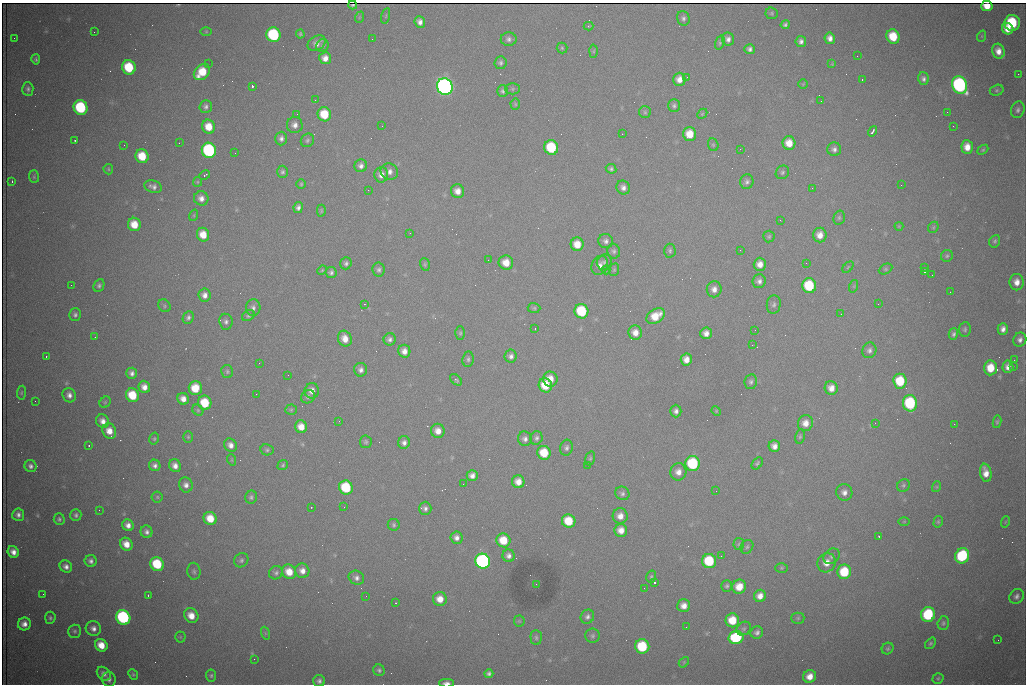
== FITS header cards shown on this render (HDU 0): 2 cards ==
NAXIS1  =                 1024 /fastest changing axis
NAXIS2  =                  682 /next to fastest changing axis

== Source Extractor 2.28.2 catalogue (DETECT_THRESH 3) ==
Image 1024 x 682 px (HDU 0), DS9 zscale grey, 1 PNG px = 1 image px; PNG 1028 x 686 px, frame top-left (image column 1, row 682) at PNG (2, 3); each listed source drawn as its Kron ellipse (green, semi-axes under 4 px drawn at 4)
Background 2680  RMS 32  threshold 96.5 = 3 sigma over >= 5 px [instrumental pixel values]
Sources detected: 353; all 353 listed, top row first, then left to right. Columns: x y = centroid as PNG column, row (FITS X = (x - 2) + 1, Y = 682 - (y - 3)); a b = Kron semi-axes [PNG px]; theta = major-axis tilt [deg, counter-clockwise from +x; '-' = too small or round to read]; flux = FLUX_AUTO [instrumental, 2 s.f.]
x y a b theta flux
353 5 4 2 - 3.2e+03
987 6 6 5 - 3.3e+04
772 13 6 5 - 3.7e+03
386 16 8 3 77 2.8e+03
360 17 6 3 70 2.3e+03
683 18 7 6 - 6.2e+03
420 22 6 5 - 1.1e+04
1012 23 8 8 - 1.4e+05
785 25 4 4 - 5.2e+03
588 26 5 4 - 2.4e+03
1008 29 6 5 - 2.6e+04
94 32 2 2 - 1.3e+03
206 32 5 3 - 2.2e+03
300 34 4 3 - 3.3e+03
273 35 7 7 - 2.3e+05
982 36 6 3 72 2.2e+03
893 37 7 6 - 6.3e+04
14 38 2 2 - 1.3e+03
830 38 6 5 - 1.2e+04
372 39 2 2 - 1.2e+03
509 39 8 7 - 7.9e+03
728 39 6 6 - 9.0e+03
801 41 5 5 - 8.0e+03
317 43 10 7 32 1.4e+04
720 43 7 4 73 3.9e+03
322 45 6 6 - 4.8e+03
562 48 5 5 - 3.4e+03
750 49 5 5 - 7.3e+03
594 51 6 4 88 3.2e+03
998 51 7 6 - 2.0e+04
857 56 2 2 - 2.0e+03
325 58 6 6 - 1.7e+04
36 59 5 4 - 3.7e+03
500 63 6 6 - 5.8e+03
208 64 2 2 - 2.8e+03
832 64 4 4 - 2.4e+03
129 67 7 6 - 9.3e+04
202 72 9 6 45 5.8e+04
1018 74 2 2 - 1.5e+04
687 77 2 2 - 1.1e+03
679 79 6 6 - 1.7e+04
862 79 3 2 - 5.8e+03
923 79 6 5 - 6.8e+03
803 84 4 4 - 2.2e+03
960 85 9 7 -64 5.6e+05
252 86 3 3 - 9.3e+04
445 87 8 7 - 1.2e+06
28 89 7 5 -87 6.3e+03
512 89 7 5 0 4.0e+03
997 90 7 5 16 3.9e+03
503 91 6 5 - 5.3e+03
315 100 2 2 - 1.1e+03
821 101 2 2 - 1.5e+03
515 104 5 5 - 3.0e+03
206 106 6 6 - 6.7e+03
674 106 6 6 - 5.6e+03
81 107 7 7 - 1.8e+05
1018 110 8 6 73 7.3e+03
645 112 6 6 - 4.2e+03
947 112 2 2 - 3.3e+03
297 114 3 2 - 2.5e+03
324 114 7 6 - 6.5e+04
702 114 6 4 44 2.9e+03
295 125 8 8 - 1.2e+04
382 126 2 2 - 2.0e+03
953 126 2 2 - 1.0e+03
209 127 7 6 - 3.7e+04
872 131 5 3 - 7.3e+03
622 134 2 2 - 2.8e+03
690 134 7 6 - 3.8e+04
281 139 7 6 - 8.3e+03
75 140 3 2 - 1.9e+03
307 140 7 6 - 4.7e+03
179 143 2 2 - 4.0e+03
789 143 7 6 - 3.0e+04
124 145 2 2 - 1.7e+03
713 145 6 5 - 3.3e+03
551 147 7 7 - 1.3e+05
967 147 7 6 - 2.4e+04
740 149 3 2 - 2.8e+03
834 149 7 7 - 8.3e+03
209 150 7 7 - 3.5e+05
983 150 6 4 39 2.9e+03
235 153 2 2 - 1.4e+03
142 156 7 6 - 5.7e+04
361 166 6 6 - 8.9e+03
108 169 5 4 - 2.8e+03
611 169 5 4 - 4.5e+03
389 171 9 8 - 1.3e+04
282 172 6 5 - 5.3e+03
782 172 7 6 - 4.8e+03
205 175 5 3 - 2.5e+03
381 175 7 7 - 1.5e+04
34 177 6 5 - 3.6e+03
12 181 3 2 - 1.7e+03
197 182 5 4 - 2.4e+03
747 182 7 6 - 6.9e+03
301 184 5 4 - 2.9e+03
901 185 3 2 - 1.7e+03
153 187 9 6 -17 9.2e+03
623 188 7 6 - 1.0e+04
812 188 3 2 - 3.2e+03
368 190 2 2 - 8.7e+03
457 191 7 6 - 1.8e+04
201 198 7 7 - 1.4e+04
298 208 5 4 - 7.4e+03
321 211 6 4 -90 2.8e+03
194 215 6 4 72 2.4e+03
839 218 7 5 75 4.4e+03
780 220 3 2 - 2.4e+03
134 224 7 6 - 3.8e+04
899 226 4 4 - 2.2e+03
933 227 6 5 - 3.1e+03
410 233 2 2 - 9.8e+02
203 235 7 6 - 3.5e+04
820 235 7 6 - 2.0e+04
769 236 6 5 - 3.7e+03
606 241 7 7 - 8.4e+03
995 241 6 5 - 4.2e+03
577 244 7 6 - 3.1e+04
740 250 2 2 - 1.1e+03
614 251 7 6 - 5.9e+03
670 251 7 6 - 4.6e+03
947 256 6 6 - 4.0e+03
488 260 2 2 - 1.9e+03
604 262 8 7 - 7.1e+03
346 263 6 5 - 6.2e+03
506 263 7 7 - 3.1e+04
806 263 2 2 - 1.2e+03
425 264 6 5 - 3.1e+03
760 264 6 6 - 1.8e+04
600 265 10 8 64 1.4e+04
848 267 7 4 46 3.1e+03
924 267 3 2 - 1.8e+03
886 269 7 5 26 3.9e+03
322 270 5 4 - 2.5e+03
379 270 7 6 - 6.6e+03
606 270 4 4 - 3.3e+03
614 270 6 5 - 3.2e+03
925 271 3 3 - 7.6e+03
331 272 5 5 - 6.3e+03
932 275 2 2 - 1.1e+03
759 281 7 6 - 9.3e+03
1017 282 8 7 - 1.9e+04
71 285 2 2 - 6.9e+03
99 285 6 5 - 5.5e+03
809 286 7 7 - 1.2e+05
854 286 6 4 72 2.8e+03
714 289 8 7 - 1.4e+04
950 292 2 2 - 1.0e+03
205 295 6 6 - 1.3e+04
364 304 3 2 - 1.3e+03
774 304 9 7 83 7.3e+03
878 304 2 2 - 1.2e+03
164 306 7 5 -49 4.2e+03
253 308 8 7 - 8.7e+03
534 308 6 5 - 3.9e+03
581 311 7 7 - 1.2e+05
841 314 3 2 - 2.6e+03
75 315 6 6 - 6.1e+03
248 316 7 5 33 4.4e+03
656 316 10 7 33 4.4e+04
188 318 6 5 - 6.5e+03
226 322 8 6 -84 7.6e+03
535 328 2 2 - 1.4e+03
965 329 7 6 - 4.6e+03
1003 329 6 5 - 1.1e+04
755 330 2 2 - 1.5e+03
460 333 6 4 89 3.5e+03
635 333 7 7 - 1.9e+04
706 333 6 5 - 1.4e+04
953 334 6 4 74 5.5e+03
95 337 2 2 - 1.0e+03
345 339 8 6 -67 2.2e+04
390 339 6 6 - 7.2e+03
1020 340 7 6 - 9.9e+03
752 345 2 2 - 4.3e+03
869 350 8 7 - 7.7e+03
404 351 6 6 - 1.5e+04
511 356 6 6 - 8.1e+03
46 357 3 2 - 1.9e+03
468 359 7 5 83 5.3e+03
686 359 6 5 - 1.8e+04
1014 360 2 2 - 2.5e+03
259 363 3 2 - 1.9e+03
1013 366 2 2 - 1.7e+04
1008 367 6 5 - 1.4e+04
990 368 7 6 - 4.7e+04
361 370 7 6 - 9.2e+03
227 372 7 6 - 4.4e+03
132 373 5 5 - 8.2e+03
288 375 2 2 - 1.5e+03
550 379 7 7 - 2.8e+04
456 380 7 4 -43 4.6e+03
900 381 7 6 - 7.7e+04
751 382 7 6 - 5.8e+03
545 385 7 6 - 5.1e+04
144 387 6 6 - 1.6e+04
195 388 7 6 - 5.1e+04
831 388 7 6 - 1.9e+04
312 391 7 7 - 1.7e+04
21 393 7 4 83 3.1e+03
256 394 3 2 - 1.7e+03
69 395 7 6 - 1.1e+04
132 395 7 6 - 6.7e+04
308 397 7 6 - 5.9e+03
183 399 6 5 - 1.6e+04
35 401 2 2 - 1.5e+03
105 402 6 5 - 2.9e+03
205 403 7 6 - 7.0e+04
910 403 8 7 - 1.9e+05
198 410 6 5 - 3.6e+03
291 410 5 5 - 3.6e+03
676 411 6 5 - 9.4e+03
716 411 5 4 - 2.3e+03
103 421 7 6 - 1.4e+04
339 421 3 3 - 1.8e+03
997 422 6 4 79 3.4e+03
805 423 8 7 - 2.1e+04
875 423 2 2 - 1.7e+03
954 424 2 2 - 9.6e+03
301 427 6 6 - 2.6e+04
109 431 8 6 -66 2.5e+04
438 431 7 7 - 2.0e+04
800 436 7 4 80 3.9e+03
188 437 6 5 - 3.1e+03
536 438 7 6 - 6.2e+03
154 439 6 4 76 3.3e+03
525 439 7 7 - 9.0e+03
366 442 6 6 - 4.5e+03
404 443 6 6 - 9.0e+03
89 445 3 2 - 1.9e+03
230 445 7 6 - 1.3e+04
774 446 6 5 - 1.3e+04
566 448 8 6 74 6.8e+03
267 450 7 5 -11 4.4e+03
544 453 7 6 - 5.9e+04
590 458 7 4 74 3.7e+03
232 460 6 3 -72 2.3e+03
757 463 7 4 51 4.0e+03
693 464 7 7 - 1.7e+05
155 465 6 5 - 8.6e+03
283 465 5 4 - 3.2e+03
587 465 2 2 - 5.5e+03
31 466 6 6 - 7.8e+03
175 466 6 5 - 1.5e+04
678 472 8 8 - 1.6e+04
986 473 9 5 -79 2.1e+04
472 475 5 5 - 1.1e+04
518 482 6 6 - 2.1e+04
463 484 2 2 - 1.4e+03
186 485 7 6 - 1.1e+04
904 485 7 6 - 4.9e+03
346 487 7 6 - 1.2e+05
936 487 5 3 - 2.1e+03
716 491 2 2 - 2.0e+03
844 492 8 8 - 1.2e+04
622 493 7 6 - 6.3e+03
157 497 5 5 - 3.3e+03
251 497 6 6 - 5.0e+03
311 507 3 2 - 2.6e+03
344 507 2 2 - 4.2e+03
425 508 7 6 - 8.2e+03
99 510 2 2 - 9.9e+02
18 515 6 6 - 9.0e+03
76 515 6 5 - 5.5e+03
620 516 8 7 - 1.8e+04
210 518 7 6 - 4.1e+04
59 519 6 5 - 4.6e+03
569 521 7 6 - 5.9e+04
904 521 6 4 1 2.3e+03
938 522 6 4 75 3.2e+03
1005 522 6 3 71 2.1e+03
128 525 6 5 - 1.3e+04
394 525 6 6 - 4.3e+03
621 530 6 6 - 1.9e+04
147 532 6 6 - 8.0e+03
879 536 3 2 - 2.5e+03
457 538 6 6 - 1.1e+04
503 540 7 7 - 5.1e+04
126 544 7 6 - 2.5e+04
739 544 6 5 - 3.9e+03
747 547 7 6 - 4.3e+03
13 552 6 5 - 1.5e+04
509 556 6 6 - 9.4e+03
721 556 2 2 - 1.5e+03
832 556 9 7 41 7.2e+03
962 556 8 7 - 2.1e+05
241 560 7 6 - 5.8e+03
91 561 6 6 - 7.9e+03
483 561 7 7 - 5.7e+05
709 561 7 7 - 1.1e+05
827 563 10 9 - 2.4e+04
157 564 7 6 - 1.0e+05
66 567 6 5 - 1.0e+04
781 568 6 5 - 3.2e+03
194 571 8 6 -81 6.0e+03
302 571 7 7 - 1.5e+04
289 572 7 6 - 3.4e+04
844 572 7 7 - 8.8e+04
276 573 7 6 - 6.0e+03
651 577 6 5 - 3.5e+03
356 578 8 7 - 8.9e+03
654 583 3 3 - 1.0e+05
536 584 2 2 - 1.2e+03
727 586 6 5 - 4.3e+03
739 587 7 6 - 3.1e+04
644 588 2 2 - 1.0e+03
43 594 2 2 - 2.9e+03
148 595 3 3 - 2.7e+03
366 596 2 2 - 8.7e+02
760 596 6 6 - 1.7e+04
1017 596 8 6 48 7.8e+03
440 599 7 7 - 2.6e+04
396 603 2 2 - 1.3e+03
684 606 6 6 - 1.8e+04
928 614 7 7 - 1.8e+05
191 616 8 7 - 2.8e+04
123 617 8 7 - 3.5e+05
587 617 7 6 - 7.4e+03
50 618 6 5 - 4.5e+03
798 618 6 5 - 3.8e+03
732 620 7 7 - 5.2e+04
519 621 5 5 - 3.2e+03
943 623 7 5 75 4.9e+03
24 624 6 6 - 1.5e+04
686 627 2 2 - 1.0e+03
93 628 8 7 - 1.2e+04
744 629 8 6 35 5.6e+03
75 631 6 6 - 4.8e+03
757 632 6 6 - 7.6e+03
265 633 6 4 -72 3.3e+03
593 636 7 7 - 5.5e+03
180 637 5 5 - 2.9e+03
536 638 7 5 -87 5.0e+03
736 638 7 6 - 2.1e+05
998 640 2 2 - 1.2e+03
930 643 6 4 51 3.8e+03
101 645 7 6 - 3.5e+04
642 646 7 7 - 1.1e+05
888 648 6 5 - 3.7e+03
254 659 2 2 - 5.7e+03
684 662 6 4 48 2.9e+03
379 670 6 5 - 5.2e+03
104 674 8 6 -43 1.1e+04
489 674 4 4 - 5.8e+03
133 675 6 4 -49 3.2e+03
211 675 6 5 - 4.2e+03
810 676 7 6 - 2.3e+04
938 678 5 5 - 3.4e+03
109 679 7 7 - 8.2e+03
319 681 6 6 - 7.5e+03
447 683 7 3 -1 9.6e+03
At the frame edge (FLAGS 8, measured only in part): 2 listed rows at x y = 987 6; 447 683

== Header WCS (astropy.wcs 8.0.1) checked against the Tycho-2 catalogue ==
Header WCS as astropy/WCSLIB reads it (CRVAL/CRPIX/CD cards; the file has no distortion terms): RA---TAN/DEC--TAN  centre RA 07:09:22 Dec +30:56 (107.34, +30.93 deg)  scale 1.43 arcsec/px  FOV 24.4' x 16.3'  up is -93 deg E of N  parity flipped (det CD > 0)
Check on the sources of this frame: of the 60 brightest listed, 5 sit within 2.1 arcsec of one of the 9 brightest Tycho-2 stars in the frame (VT <= 12.48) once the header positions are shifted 0.95 arcsec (0.77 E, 0.55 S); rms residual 1.21 arcsec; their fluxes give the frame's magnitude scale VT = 25.96 - 2.5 log10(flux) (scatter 0.16 mag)
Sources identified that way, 5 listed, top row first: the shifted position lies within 2.1 arcsec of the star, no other Tycho-2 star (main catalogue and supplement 1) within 4.2 arcsec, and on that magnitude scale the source's flux lands within +1.5 / -3 mag of the star's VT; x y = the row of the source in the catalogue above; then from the Tycho-2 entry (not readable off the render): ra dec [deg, ICRS J2000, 3 dp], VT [Tycho-2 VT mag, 2 dp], TYC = Tycho-2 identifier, HIP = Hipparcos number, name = IAU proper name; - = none
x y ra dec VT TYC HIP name
960 85 107.215 +31.104 11.64 2438-821-1 - -
445 87 107.226 +30.900 10.76 2438-883-1 - -
81 107 107.244 +30.756 12.13 2438-718-1 - -
209 150 107.261 +30.807 12.26 2438-856-1 - -
483 561 107.445 +30.924 11.38 2438-1056-1 - -